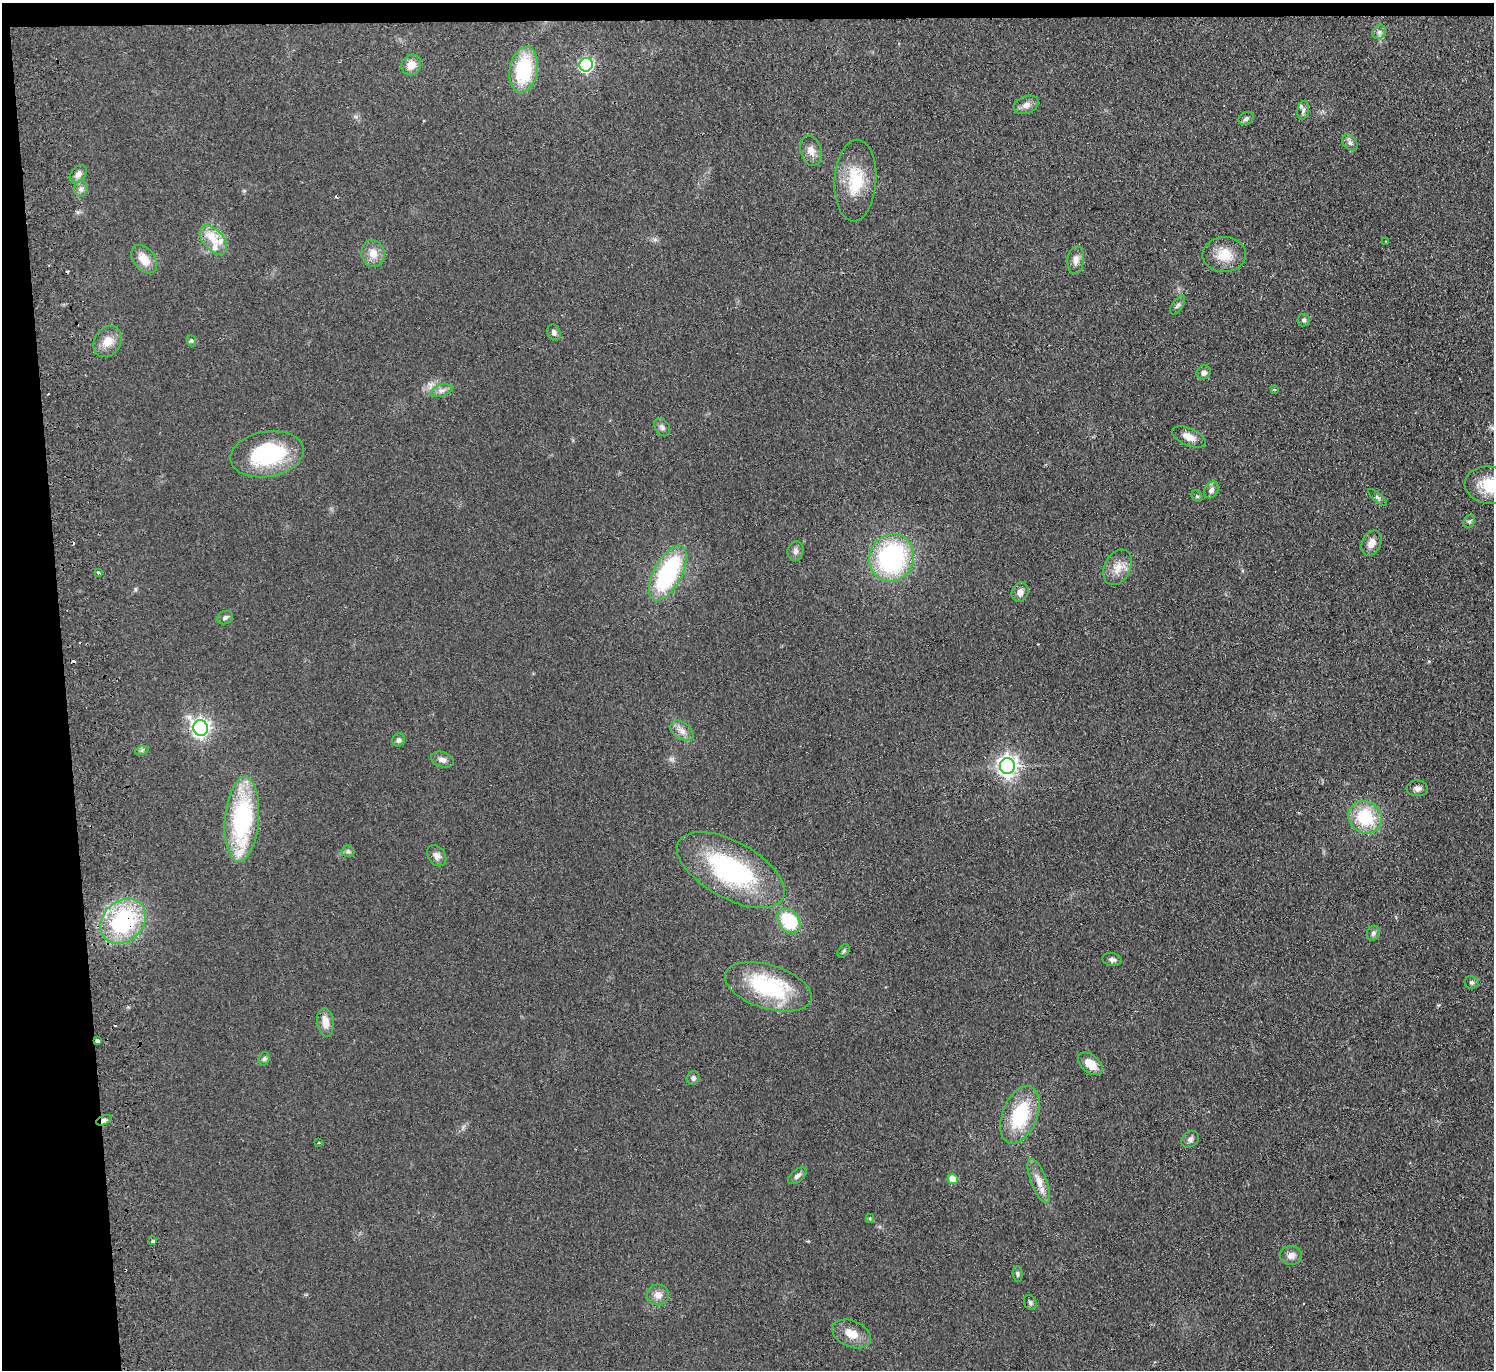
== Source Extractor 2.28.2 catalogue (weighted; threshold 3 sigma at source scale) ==
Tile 1 of 3 x 3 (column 1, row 1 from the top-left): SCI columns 57-1548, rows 2872-4239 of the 4587 x 4463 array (HDU 1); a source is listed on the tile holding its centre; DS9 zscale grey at full resolution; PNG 1496 x 1372 px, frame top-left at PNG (2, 3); each listed source drawn as its Kron ellipse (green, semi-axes under 4 px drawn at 4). Shown black and unused: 6% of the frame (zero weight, under 2 of 3 exposures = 3% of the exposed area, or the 3 px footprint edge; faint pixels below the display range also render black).
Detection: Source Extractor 2.28.2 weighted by HDU 2 'WHT'; one run over the whole footprint, this tile lists its part. Background 0.0948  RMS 0.01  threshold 0.0456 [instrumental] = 3 sigma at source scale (4.5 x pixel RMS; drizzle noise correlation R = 1.50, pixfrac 1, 0.05/0.05 arcsec/px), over >= 5 px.
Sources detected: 90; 8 cosmic-ray / hot-pixel residue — neither listed nor drawn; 2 inside a brighter listed object's ellipse — not listed separately; the other 80 listed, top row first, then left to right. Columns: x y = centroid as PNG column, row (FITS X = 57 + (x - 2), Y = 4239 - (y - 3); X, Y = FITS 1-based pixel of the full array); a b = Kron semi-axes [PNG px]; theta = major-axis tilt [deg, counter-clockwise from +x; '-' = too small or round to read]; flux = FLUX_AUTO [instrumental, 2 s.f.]
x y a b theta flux
1379 32 7 6 - 3.1
411 65 10 9 - 11
586 65 7 6 - 200
524 70 23 14 79 65
1026 105 13 8 23 6.2
1303 110 9 6 79 2.8
1246 118 8 6 26 2.9
1350 143 9 6 -49 3.2
811 151 15 10 -73 8.4
78 174 10 7 47 4.8
855 181 41 21 86 42
81 189 8 6 89 3.2
213 240 17 10 -48 16
1386 242 3 2 - 1.1
373 253 13 11 -80 11
1224 255 22 17 2 21
144 259 16 10 -51 14
1076 260 14 8 84 7.1
1178 305 11 5 55 2.9
1304 320 6 6 - 2.3
554 333 8 6 -66 3.6
108 341 16 13 58 13
191 341 6 4 -69 1.5
1204 372 7 6 - 4.5
1274 389 4 3 - 1.8
442 391 11 6 17 4
662 427 10 7 -56 3.4
1189 437 18 8 -24 9.2
267 454 37 22 10 91
1490 485 25 18 -9 35
1211 490 9 6 56 4
1197 496 6 5 - 1.3
1377 497 12 3 -40 2.1
1469 521 7 5 68 1.8
1371 543 13 9 62 7.6
795 551 10 8 77 4.1
892 558 24 22 66 150
1118 567 19 13 63 13
98 573 4 3 - 3
668 573 30 14 62 120
1020 592 10 8 67 6.3
225 617 8 6 22 2.9
201 728 8 7 - 420
682 731 13 8 -37 6.8
399 740 7 6 - 2.5
142 750 7 4 18 1.7
442 760 12 7 -18 5
1007 766 8 7 - 590
1417 788 11 8 -4 4.2
1365 817 17 15 -35 49
242 820 42 17 85 130
348 851 6 6 - 2
437 856 11 8 -54 4.8
731 870 59 28 -29 140
123 921 25 20 44 110
789 921 14 10 -51 50
1373 933 7 6 - 3.6
844 951 7 5 54 1.9
1112 960 9 6 -13 3.4
1472 982 7 6 - 2.2
768 987 45 22 -17 95
325 1022 14 8 -82 10
97 1041 3 3 - 19
264 1059 7 5 72 2.2
1090 1064 14 8 -40 16
693 1078 7 6 - 2.7
1020 1115 30 17 67 61
104 1120 8 4 24 2.6
1190 1139 10 7 39 3.2
319 1143 3 3 - 2.1
797 1176 11 6 39 3.4
953 1179 5 5 - 15
1039 1181 23 8 -69 11
870 1218 4 4 - 1.2
153 1241 3 3 - 6.4
1291 1255 11 9 -1 6.4
1018 1274 7 5 -83 1.9
658 1295 11 10 - 7.8
1030 1302 7 6 - 2.4
852 1334 20 13 -24 15
Overlapping masked pixels (flux is a lower limit): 3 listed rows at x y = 123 921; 97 1041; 104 1120
Isophote crosses this tile's border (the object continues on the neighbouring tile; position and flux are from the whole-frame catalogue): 1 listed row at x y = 1490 485